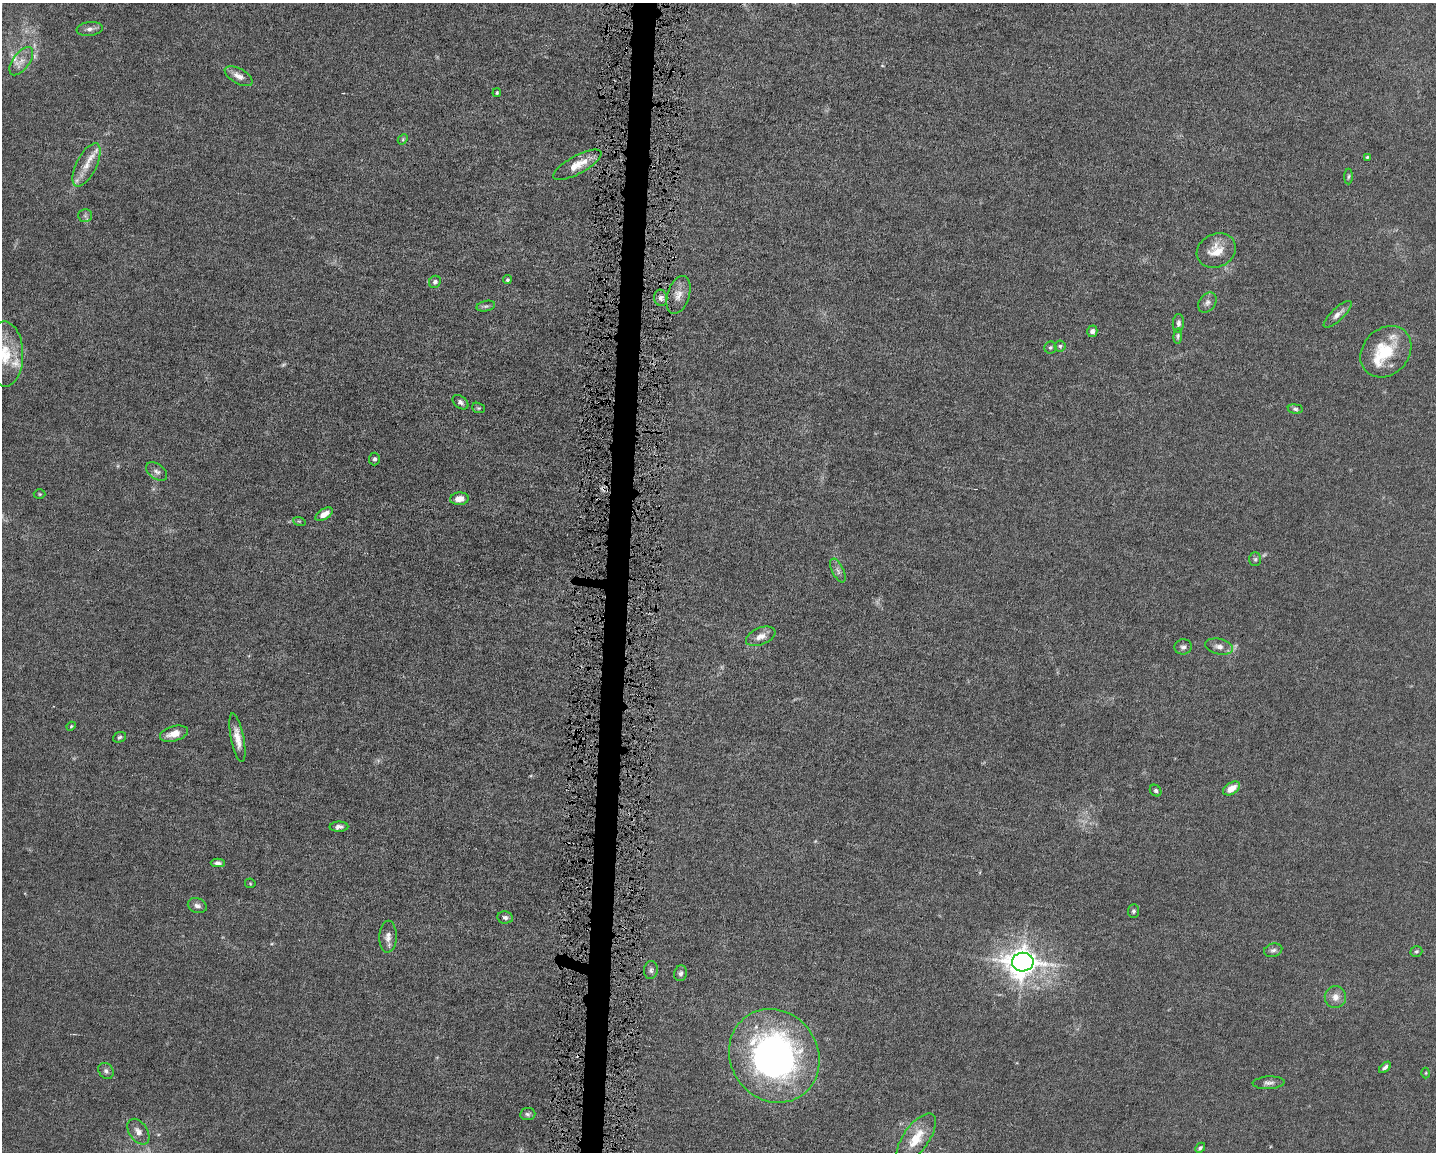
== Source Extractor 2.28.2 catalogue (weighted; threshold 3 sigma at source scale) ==
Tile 8 of 3 x 4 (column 2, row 3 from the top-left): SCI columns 1653-3086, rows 1151-2300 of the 4629 x 4599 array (HDU 1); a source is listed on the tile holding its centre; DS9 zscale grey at full resolution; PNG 1438 x 1154 px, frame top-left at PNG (2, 3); each listed source drawn as its Kron ellipse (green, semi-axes under 4 px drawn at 4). Shown black and unused: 2% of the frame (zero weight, under 4 of 8 exposures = <1% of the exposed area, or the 3 px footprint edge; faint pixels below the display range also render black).
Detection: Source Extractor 2.28.2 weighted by HDU 2 'WHT'; one run over the whole footprint, this tile lists its part. Background 0.0149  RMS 0.0024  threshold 0.00965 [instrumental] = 3 sigma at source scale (4.09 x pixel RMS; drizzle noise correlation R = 1.36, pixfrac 0.8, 0.05/0.05 arcsec/px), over >= 5 px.
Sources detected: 81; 5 too faint to see at this stretch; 3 cosmic-ray / hot-pixel residue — neither listed nor drawn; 6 inside a brighter listed object's ellipse — not listed separately; the other 67 listed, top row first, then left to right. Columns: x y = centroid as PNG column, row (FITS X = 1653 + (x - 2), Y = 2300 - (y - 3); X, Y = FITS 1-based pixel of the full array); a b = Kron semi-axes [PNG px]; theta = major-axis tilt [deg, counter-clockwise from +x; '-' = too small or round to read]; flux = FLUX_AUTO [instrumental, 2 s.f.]
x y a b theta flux
90 29 13 7 7 1
21 61 16 8 54 2
239 76 15 7 -29 1.6
497 93 4 3 - 0.27
403 139 6 4 49 0.28
1367 157 4 3 - 0.21
87 165 24 10 63 3.2
577 165 27 9 29 3.5
1348 177 8 4 88 0.32
85 215 7 6 - 0.53
1216 251 20 16 26 3.9
507 280 4 4 - 0.35
435 282 6 5 - 0.63
678 295 20 11 72 2.3
661 298 8 6 -80 0.88
1207 302 11 8 53 0.92
486 306 9 5 13 0.49
1338 314 18 6 44 1.3
1178 323 9 5 86 0.78
1092 331 6 5 - 0.77
1178 336 7 4 85 0.38
1060 346 5 5 - 0.43
1050 347 6 6 - 0.47
1386 352 28 23 46 9.7
5 354 32 18 -89 7.9
460 402 9 6 -39 0.71
478 408 6 5 - 0.34
1295 409 7 5 -8 0.49
374 459 6 5 - 0.46
157 472 12 7 -35 0.89
40 494 6 5 - 0.26
459 499 9 6 5 2.2
324 514 9 5 31 2
299 521 6 4 -18 0.27
1255 559 7 6 - 0.46
838 571 13 5 -64 0.83
761 636 15 8 22 1.8
1183 647 8 7 - 0.73
1219 647 14 7 -12 1.3
71 726 5 4 - 0.24
174 734 14 7 15 2.6
120 737 6 5 - 0.47
237 738 25 6 -79 2.5
1231 788 9 5 33 2.7
1156 791 6 5 - 0.44
339 827 9 5 2 0.78
218 863 7 4 -1 0.6
250 883 5 5 - 0.26
197 906 10 7 -22 0.84
1133 911 7 5 87 0.4
505 917 8 6 -9 0.68
388 937 16 8 88 1.6
1273 950 9 6 18 0.7
1416 951 6 5 - 0.36
1023 962 11 9 2 290
651 970 9 7 83 0.67
680 973 8 6 73 0.66
1335 997 11 10 - 1.6
774 1056 48 43 -55 78
1385 1067 7 4 43 0.7
106 1071 8 7 - 0.73
1426 1073 5 3 - 0.2
1269 1083 16 6 3 0.97
528 1114 7 6 - 0.54
138 1132 14 9 -55 1.5
916 1138 29 12 55 5.1
1200 1148 6 4 45 0.45
Isophote crosses this tile's border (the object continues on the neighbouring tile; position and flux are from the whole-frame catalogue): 1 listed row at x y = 5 354